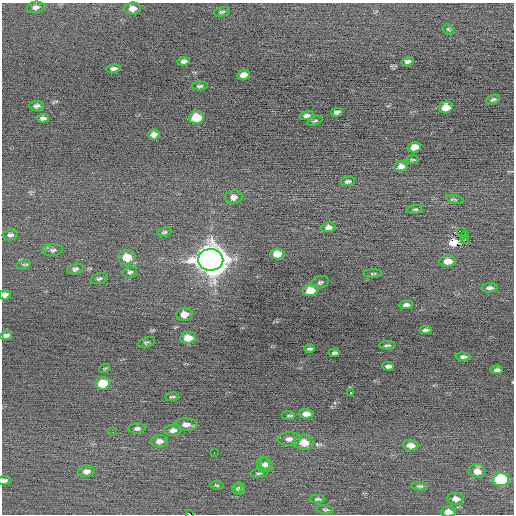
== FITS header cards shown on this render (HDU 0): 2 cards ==
NAXIS1  =                  512 / Axis length
NAXIS2  =                  512 / Axis length

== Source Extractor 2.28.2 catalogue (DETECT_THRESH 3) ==
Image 512 x 512 px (HDU 0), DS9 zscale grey, 1 PNG px = 1 image px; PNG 516 x 516 px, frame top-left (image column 1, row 512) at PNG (2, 3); each listed source drawn as its Kron ellipse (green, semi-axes under 4 px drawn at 4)
Background -0.0498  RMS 0.69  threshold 2.08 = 3 sigma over >= 5 px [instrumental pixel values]
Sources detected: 90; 2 with non-positive FLUX_AUTO (blend fragments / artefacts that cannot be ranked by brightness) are neither listed nor drawn; the other 88 listed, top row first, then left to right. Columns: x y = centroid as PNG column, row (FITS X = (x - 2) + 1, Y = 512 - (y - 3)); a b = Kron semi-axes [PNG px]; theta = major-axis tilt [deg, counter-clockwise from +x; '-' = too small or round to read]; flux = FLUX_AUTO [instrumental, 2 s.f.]
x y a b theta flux
35 7 9 5 10 180
132 8 8 6 6 300
222 12 8 4 12 88
448 29 6 4 -45 60
184 61 6 4 9 140
408 62 6 4 16 140
113 69 6 4 7 150
244 75 6 5 - 290
200 86 8 4 6 84
493 99 7 4 21 79
37 106 7 5 2 140
446 107 7 5 12 540
337 112 6 4 11 120
307 115 7 4 16 130
196 117 7 6 - 1100
43 118 6 4 3 130
315 121 8 3 23 73
154 134 6 5 - 220
414 147 7 5 13 430
412 160 7 3 0 55
401 166 7 5 6 260
348 181 7 4 7 120
234 197 9 6 12 260
455 199 9 4 -15 72
415 209 8 4 4 69
328 227 7 5 5 220
164 232 7 4 9 82
461 232 3 2 - 47
10 235 8 5 9 130
465 235 3 2 - 63
465 240 3 2 - 48
53 250 10 6 3 140
277 254 7 5 5 640
127 257 9 7 2 780
211 260 12 11 - 62000
448 261 8 5 4 410
23 264 7 4 17 77
75 269 8 5 15 120
130 272 7 5 15 100
373 274 9 3 2 62
99 279 9 5 19 100
320 282 9 6 14 100
490 288 8 4 6 130
310 290 7 5 7 790
5 295 6 5 - 180
406 305 7 4 6 150
184 314 8 6 10 370
425 330 6 3 0 110
6 336 6 4 8 140
188 338 8 6 6 600
146 342 9 4 19 84
387 345 8 3 2 89
310 348 5 3 - 79
334 353 5 3 - 100
463 357 7 4 -3 120
388 366 6 3 -2 140
105 368 5 3 - 42
497 370 6 4 3 120
103 383 7 6 - 1100
351 392 3 2 - 49
172 397 7 3 7 61
306 414 7 4 -1 300
288 416 7 4 -6 60
186 425 11 6 0 260
137 428 8 5 3 120
173 430 9 6 7 210
113 432 2 2 - 41
289 439 11 7 4 240
159 441 9 6 4 220
304 442 10 7 -6 630
411 445 8 5 -4 290
214 452 2 2 - 63
263 464 8 6 -79 150
266 465 7 5 -54 120
86 471 8 5 5 260
477 471 8 7 - 340
259 473 9 3 5 73
501 479 8 6 -6 3000
4 480 6 4 7 110
217 485 7 3 -9 52
420 486 8 4 -5 85
240 488 6 5 - 88
237 489 5 4 - 64
317 499 8 4 0 76
456 499 8 6 -3 250
325 510 9 4 -6 81
448 512 7 5 3 250
189 514 2 2 - 840
At the frame edge (FLAGS 8, measured only in part): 4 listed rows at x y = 5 295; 4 480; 448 512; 189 514
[2 non-positive-flux detections neither listed nor drawn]